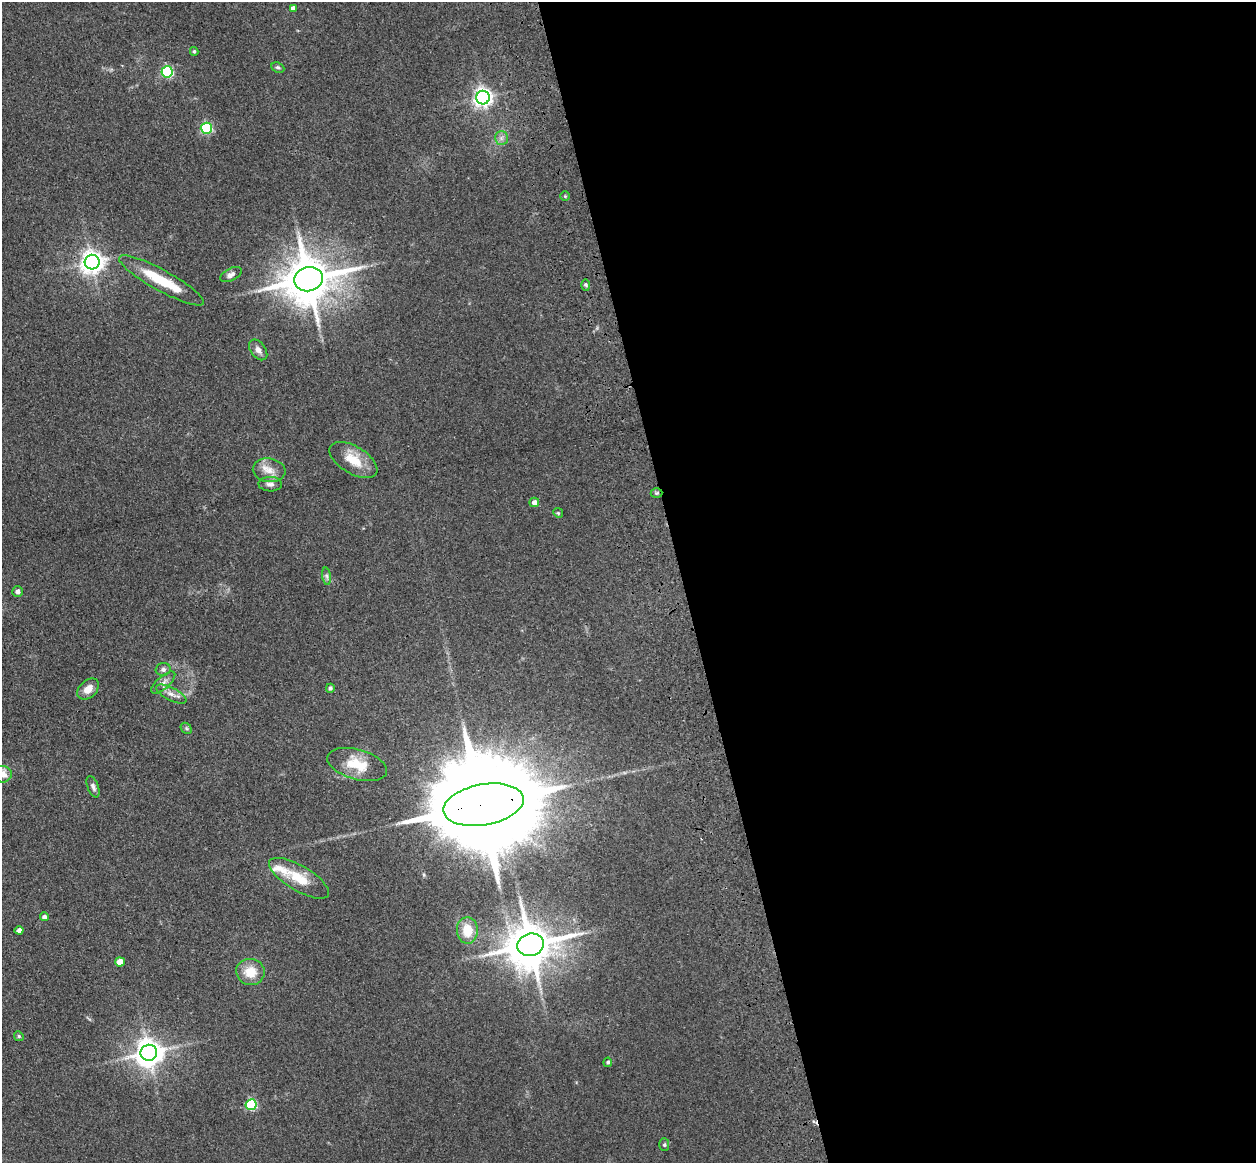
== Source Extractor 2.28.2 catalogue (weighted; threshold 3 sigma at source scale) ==
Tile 8 of 4 x 4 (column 4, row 2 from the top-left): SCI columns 3875-5128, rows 2605-3765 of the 5242 x 5094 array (HDU 1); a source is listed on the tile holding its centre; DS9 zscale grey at full resolution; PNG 1258 x 1165 px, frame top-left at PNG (2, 2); each listed source drawn as its Kron ellipse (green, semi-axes under 4 px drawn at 4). Shown black and unused: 46% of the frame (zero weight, under 3 of 4 exposures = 6% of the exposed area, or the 3 px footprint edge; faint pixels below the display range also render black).
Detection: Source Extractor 2.28.2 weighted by HDU 2 'WHT'; one run over the whole footprint, this tile lists its part. Background 0.0963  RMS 0.0067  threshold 0.0302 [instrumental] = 3 sigma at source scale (4.5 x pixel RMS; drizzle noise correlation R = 1.50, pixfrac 1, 0.05/0.05 arcsec/px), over >= 5 px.
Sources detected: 46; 2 inside a brighter listed object's ellipse — not listed separately; the other 44 listed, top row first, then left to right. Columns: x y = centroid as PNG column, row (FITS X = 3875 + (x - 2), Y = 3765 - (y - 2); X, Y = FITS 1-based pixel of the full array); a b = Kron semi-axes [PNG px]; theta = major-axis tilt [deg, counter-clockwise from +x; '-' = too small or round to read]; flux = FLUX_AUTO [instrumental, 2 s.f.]
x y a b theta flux
293 8 4 4 - 2.6
194 51 4 3 - 0.97
278 67 7 5 -24 1.3
167 72 5 5 - 79
483 98 7 7 - 320
206 128 5 5 - 71
501 138 7 6 - 2.3
565 196 4 4 - 0.76
92 262 7 7 - 540
231 274 12 6 27 2.9
308 279 14 12 16 3100
161 280 48 10 -29 26
586 285 6 4 -88 1.1
258 350 12 7 -53 3.5
353 460 27 13 -31 15
269 470 16 12 -8 7.7
270 484 11 7 -1 2.9
656 493 6 5 - 1.1
534 502 5 5 - 3.6
558 513 5 4 - 0.86
327 576 9 4 -81 1.6
18 592 5 5 - 2.6
163 669 7 6 - 2.2
163 683 15 6 41 3.6
330 688 4 4 - 1.7
88 689 12 8 43 6.7
171 694 17 6 -27 4.4
186 728 6 4 -47 1.2
357 764 31 15 -16 19
2 774 10 8 1 6.7
93 787 11 5 -69 2.3
483 805 40 20 10 23000
299 878 34 12 -31 18
44 917 4 4 - 2.3
19 930 4 4 - 2.9
467 930 13 10 -88 14
531 945 13 11 17 2900
120 962 5 4 - 8.5
250 972 14 13 - 13
19 1036 5 4 - 0.95
149 1053 8 8 - 920
608 1062 4 4 - 1.3
251 1105 5 5 - 64
664 1145 6 5 - 1.2
Overlapping masked pixels (flux is a lower limit): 2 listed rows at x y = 656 493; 483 805
Isophote crosses this tile's border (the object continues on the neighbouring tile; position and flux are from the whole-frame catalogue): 1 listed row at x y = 2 774